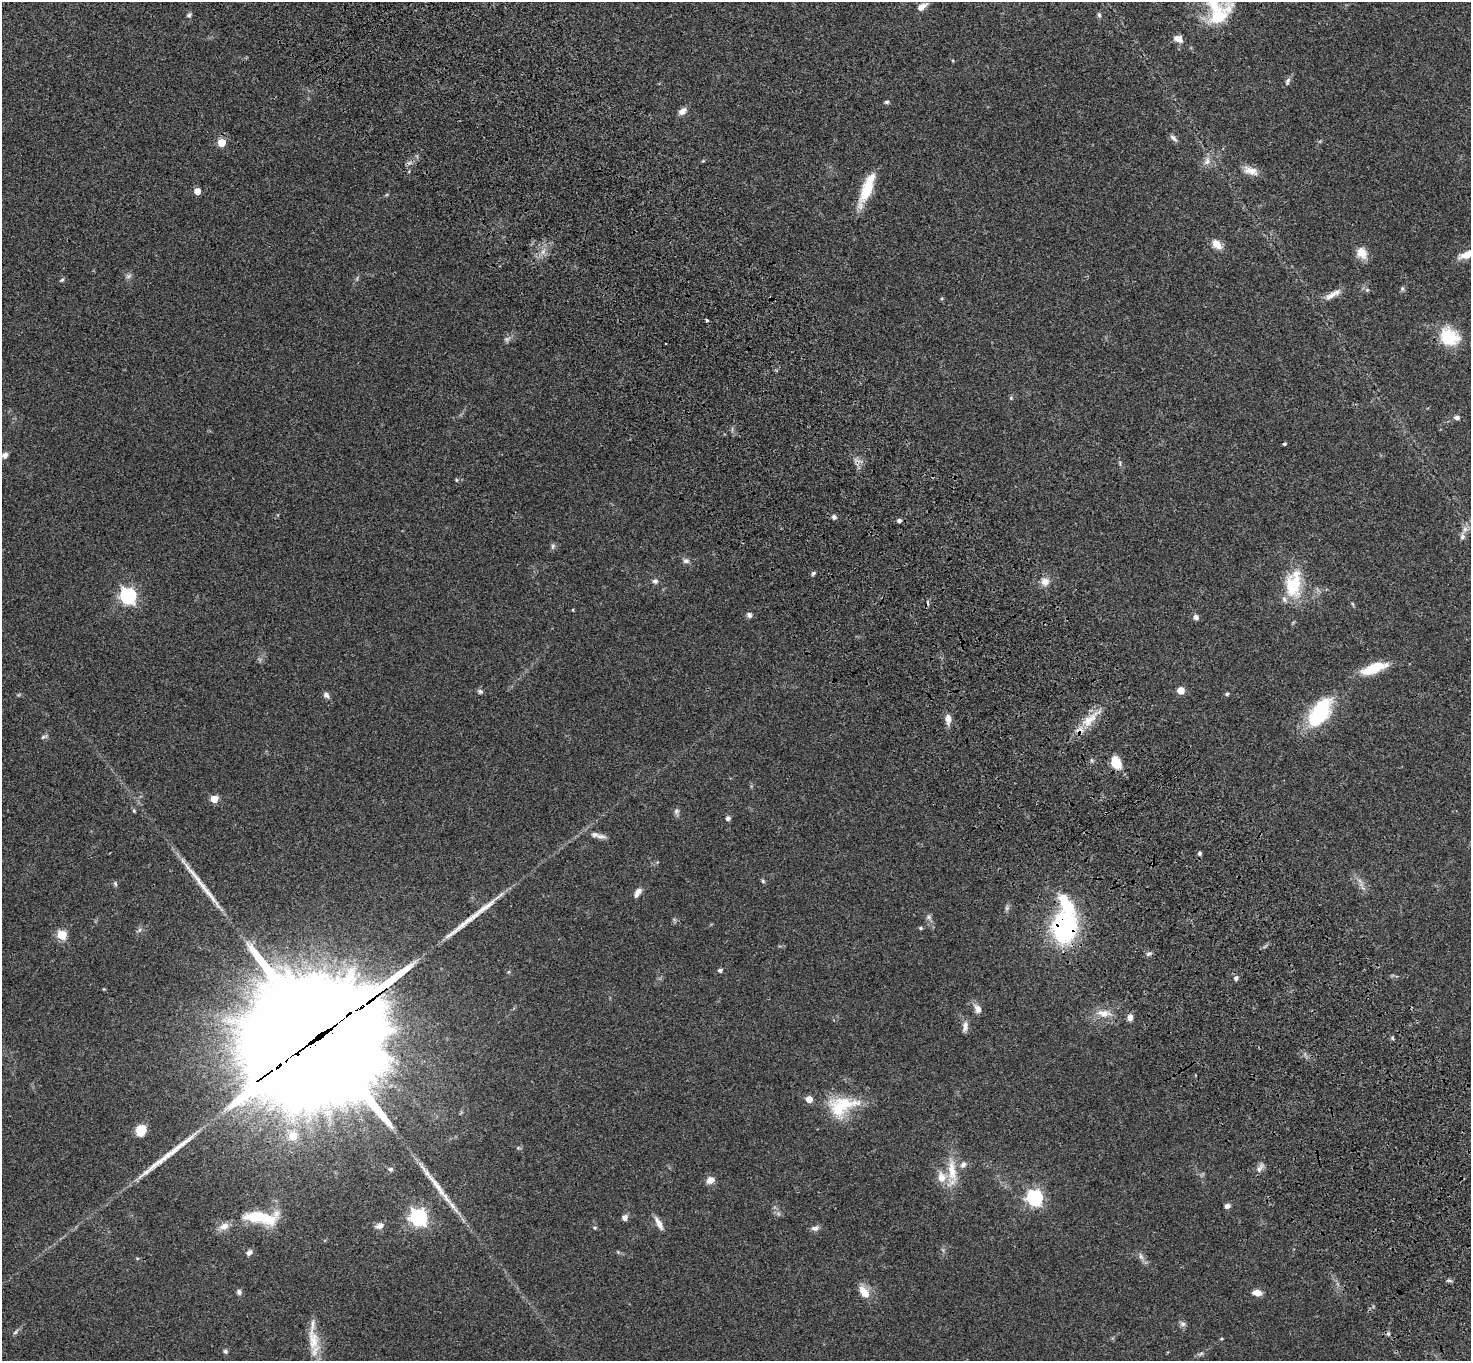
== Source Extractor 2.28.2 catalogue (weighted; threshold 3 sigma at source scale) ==
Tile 6 of 4 x 4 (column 2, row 2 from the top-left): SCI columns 1572-3040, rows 2958-4316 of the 6087 x 6054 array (HDU 1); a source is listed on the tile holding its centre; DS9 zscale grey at full resolution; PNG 1473 x 1363 px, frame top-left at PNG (2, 2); no overlay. Shown black and unused: <1% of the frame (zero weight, under 3 of 4 exposures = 6% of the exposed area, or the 3 px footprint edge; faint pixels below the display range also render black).
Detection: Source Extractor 2.28.2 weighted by HDU 2 'WHT'; one run over the whole footprint, this tile lists its part. Background 0.0576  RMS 0.0056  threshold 0.0253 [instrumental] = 3 sigma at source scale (4.5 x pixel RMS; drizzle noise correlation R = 1.50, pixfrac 1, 0.05/0.05 arcsec/px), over >= 5 px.
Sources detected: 133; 2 too faint to see at this stretch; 3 cosmic-ray / hot-pixel residue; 4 long thin detections or spike segments (spike, bleed or trail) — not listed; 14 inside a brighter listed object's ellipse — not listed separately; the other 110 listed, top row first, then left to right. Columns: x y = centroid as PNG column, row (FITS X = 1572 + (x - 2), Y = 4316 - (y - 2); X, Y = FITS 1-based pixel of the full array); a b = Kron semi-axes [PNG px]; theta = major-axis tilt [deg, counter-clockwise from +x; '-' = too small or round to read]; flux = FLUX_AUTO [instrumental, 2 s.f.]
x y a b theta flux
921 7 12 7 35 3.9
189 15 7 5 36 1.1
1099 15 8 5 -74 1.1
1218 16 54 19 41 30
1287 81 12 5 64 1.6
886 102 6 4 0 1
682 111 11 7 36 3
1173 138 12 6 -41 1.8
222 143 5 5 - 15
1207 161 13 9 84 3.5
1251 171 19 10 -17 5.4
867 190 35 12 67 17
197 191 5 5 - 6.6
1217 244 12 8 -45 6.2
543 252 8 6 45 2.4
1362 253 15 12 -55 6.2
1466 254 21 9 23 6.5
62 280 7 4 27 0.83
1402 288 7 5 89 1
1367 290 6 5 - 0.97
1332 294 26 7 29 4.7
707 320 4 3 - 0.84
1449 337 24 19 -31 19
1011 398 6 4 -47 0.67
1457 418 6 5 - 1.8
1284 444 4 3 - 1.7
4 455 6 5 - 2.7
1120 463 8 4 -83 0.89
456 480 6 4 -89 0.59
834 517 7 6 - 1.5
899 520 4 4 - 1.7
1465 529 9 7 74 2.5
553 546 8 5 72 1.3
686 561 9 7 -1 1.8
813 573 7 4 62 0.9
655 581 7 7 - 1.7
1045 582 10 9 - 4.3
1293 585 33 21 -90 24
128 596 7 6 - 170
1353 604 6 4 -70 0.65
573 610 4 3 - 0.44
749 615 8 6 -56 1.5
1196 617 7 6 - 2
1374 668 29 10 19 17
480 691 8 6 -16 1.3
1181 691 5 5 - 10
1227 694 5 4 - 1.1
326 695 8 6 -55 2
1320 712 36 18 55 39
948 719 13 7 -86 3.8
1089 719 29 12 41 11
44 737 10 5 19 1.2
1091 760 6 4 -71 0.82
1116 763 13 10 -63 10
214 799 5 5 - 12
134 811 6 4 -46 0.63
676 811 10 7 -80 1.6
728 818 6 6 - 1.5
601 836 15 6 -8 2.5
1199 853 4 4 - 1.2
763 881 6 5 - 0.8
1360 881 9 4 -52 1.9
115 884 7 5 -70 0.95
638 892 13 6 57 3.1
1007 908 8 5 83 1.3
929 917 7 6 - 1.4
1064 927 25 19 86 93
920 928 5 4 - 0.69
139 930 6 4 70 1
62 935 5 5 - 28
1149 954 8 5 23 1.4
720 970 5 4 - 1.5
1236 978 6 5 - 1.5
978 1009 12 7 -61 3.5
1103 1013 20 10 -9 6.6
1130 1017 8 6 84 3
965 1026 14 7 81 2.9
318 1037 67 36 34 32000
1392 1038 6 4 -87 0.7
845 1104 49 17 -1 22
141 1130 9 8 - 12
293 1136 5 5 - 15
518 1148 5 5 - 0.81
1260 1168 15 6 57 2.5
390 1169 7 6 - 1.2
952 1171 42 13 -88 15
710 1180 9 7 25 4.2
1035 1198 7 6 - 160
1227 1206 7 5 19 2
256 1216 31 12 5 22
419 1217 7 7 - 200
625 1218 7 7 - 2.2
659 1223 18 6 -61 4
224 1226 14 9 23 4.3
379 1226 9 7 21 3.2
594 1228 6 5 - 0.78
815 1228 11 7 9 2.2
249 1253 9 6 32 2
1141 1256 11 5 -65 2.1
1449 1281 9 3 -11 0.99
239 1292 7 6 - 1.6
864 1292 19 10 -55 6.6
1257 1293 10 6 -9 4.4
1182 1324 8 7 - 1.7
16 1332 9 5 44 1.3
1388 1333 6 5 - 1
1221 1339 5 3 - 0.5
313 1340 37 14 -83 13
225 1351 6 5 - 1.1
1201 1354 8 5 20 1.3
Overlapping masked pixels (flux is a lower limit): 2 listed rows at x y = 1064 927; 318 1037
Isophote crosses this tile's border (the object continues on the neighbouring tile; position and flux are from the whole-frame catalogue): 2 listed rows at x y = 1218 16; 1466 254